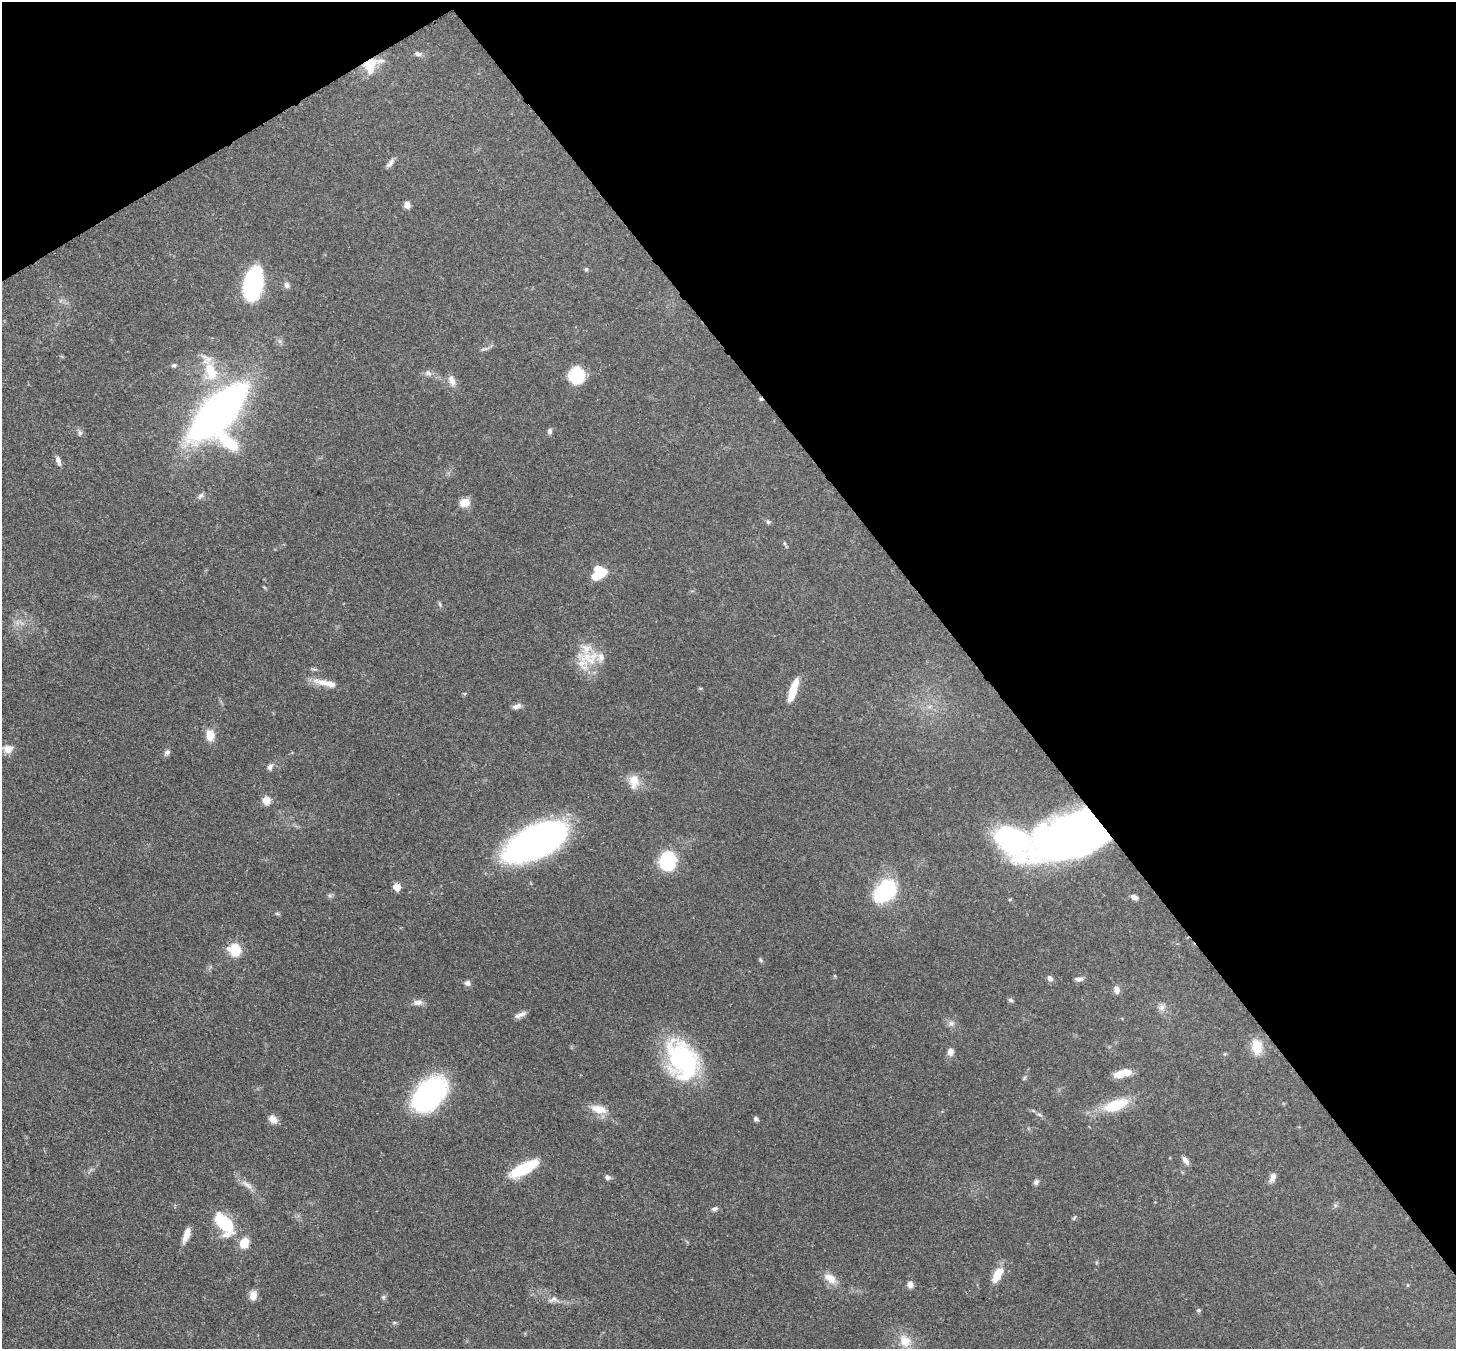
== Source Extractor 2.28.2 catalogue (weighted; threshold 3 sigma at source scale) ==
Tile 3 of 4 x 4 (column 3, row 1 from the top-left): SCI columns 2990-4443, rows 4251-5597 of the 5979 x 5952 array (HDU 1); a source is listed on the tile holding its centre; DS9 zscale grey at full resolution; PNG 1458 x 1351 px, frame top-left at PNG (2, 2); no overlay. Shown black and unused: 36% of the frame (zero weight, under 3 of 4 exposures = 7% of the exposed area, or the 3 px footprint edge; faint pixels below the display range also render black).
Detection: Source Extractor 2.28.2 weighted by HDU 2 'WHT'; one run over the whole footprint, this tile lists its part. Background 0.101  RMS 0.004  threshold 0.018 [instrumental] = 3 sigma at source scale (4.5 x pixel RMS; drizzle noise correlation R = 1.50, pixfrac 1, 0.05/0.05 arcsec/px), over >= 5 px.
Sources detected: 96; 2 inside a brighter object's white glare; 1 cosmic-ray / hot-pixel residue — not listed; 6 inside a brighter listed object's ellipse — not listed separately; the other 87 listed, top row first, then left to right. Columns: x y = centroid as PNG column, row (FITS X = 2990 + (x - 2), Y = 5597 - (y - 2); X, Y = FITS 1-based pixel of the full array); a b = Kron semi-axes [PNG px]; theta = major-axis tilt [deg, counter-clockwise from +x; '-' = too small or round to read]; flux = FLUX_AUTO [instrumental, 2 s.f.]
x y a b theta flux
417 54 11 6 -13 1.3
370 65 20 14 75 8.8
390 163 15 6 49 1.7
407 205 7 6 - 2.4
586 269 5 4 - 0.57
253 284 27 14 80 59
287 285 8 7 - 1.4
484 349 14 3 16 1
174 365 6 5 - 0.8
211 371 28 15 -71 13
428 373 10 8 -18 1.6
576 375 20 19 - 10
452 381 15 8 -68 2.7
218 412 47 18 46 260
550 431 7 6 - 1.1
80 433 8 6 -89 1
230 443 34 15 -38 13
58 461 13 6 -71 1.8
200 496 10 6 46 1.2
465 502 12 9 14 4.3
768 522 6 6 - 0.75
784 543 5 5 - 0.59
597 576 16 11 84 8.1
264 587 6 3 -19 0.41
440 604 7 4 -71 0.7
21 623 9 3 -45 0.88
589 658 30 19 5 12
325 683 35 8 -12 5.4
793 692 25 9 68 7.2
517 706 12 6 14 1.7
929 707 7 6 - 1.4
210 735 11 9 -88 5.3
8 749 11 9 5 3.5
167 752 9 6 60 1.2
270 767 9 6 68 1.5
634 781 19 13 90 5.3
266 800 10 10 - 3.2
1072 835 70 36 19 260
535 842 59 27 26 130
668 861 11 9 79 47
397 887 5 5 - 10
886 890 16 11 49 53
1134 897 11 7 -27 2.8
277 913 6 4 -19 0.54
235 950 12 10 -35 11
760 960 6 4 -87 0.55
835 976 4 4 - 0.43
1050 978 7 6 - 1.5
1079 979 10 6 5 1.4
467 983 7 6 - 1.5
1117 990 9 7 -79 2.1
1011 1000 7 4 -27 0.68
418 1002 12 7 7 2.1
1162 1008 10 8 77 1.9
520 1015 18 6 24 1.9
951 1023 8 7 - 1.5
1257 1047 20 13 -82 7
950 1052 9 7 78 2.2
683 1061 40 27 -63 63
1120 1074 16 9 26 4.9
1024 1078 7 4 46 0.57
429 1094 39 25 44 60
1116 1105 30 13 19 14
599 1109 20 10 -15 5.8
1039 1114 8 3 -19 0.73
273 1119 10 8 -36 3
756 1119 6 5 - 0.94
1185 1160 12 6 -52 1.8
524 1169 28 9 28 22
608 1177 7 6 - 1.1
1272 1177 13 7 66 2
1036 1182 8 6 45 1.1
247 1185 22 6 -37 3
715 1209 8 5 8 1.1
1074 1218 8 3 57 0.52
225 1223 24 12 -46 20
186 1235 18 6 70 3.7
244 1243 12 10 66 6
997 1274 18 8 60 7.3
830 1278 19 10 -38 4.4
910 1284 7 6 - 2
1407 1285 5 3 - 0.36
253 1295 11 8 80 3.1
383 1297 6 5 - 0.73
554 1299 16 8 6 2.3
1198 1310 6 5 - 0.65
905 1341 18 14 -53 6
Overlapping masked pixels (flux is a lower limit): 2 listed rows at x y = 370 65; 1072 835